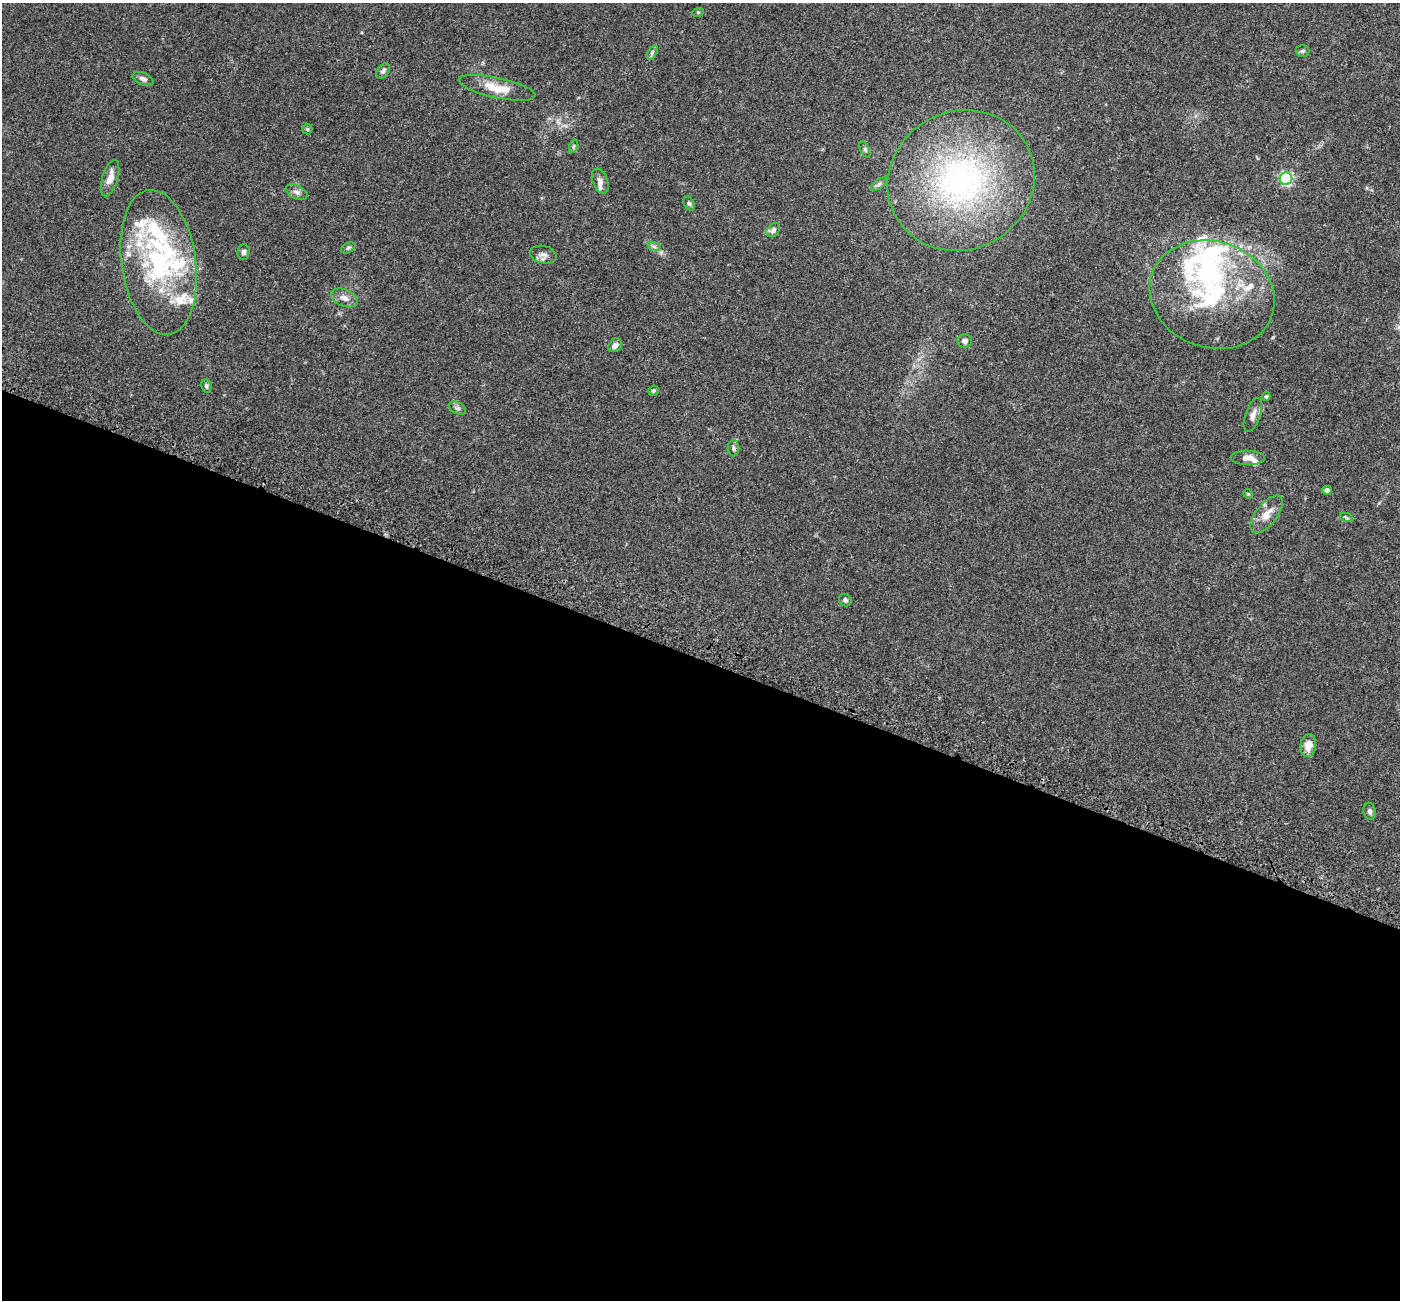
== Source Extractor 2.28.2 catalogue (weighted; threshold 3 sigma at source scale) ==
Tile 14 of 4 x 4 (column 2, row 4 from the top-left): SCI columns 1498-2895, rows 390-1687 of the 5784 x 5909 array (HDU 1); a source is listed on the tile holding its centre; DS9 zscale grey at full resolution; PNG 1402 x 1302 px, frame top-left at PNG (2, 3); each listed source drawn as its Kron ellipse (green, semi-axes under 4 px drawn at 4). Shown black and unused: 49% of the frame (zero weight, under 3 of 5 exposures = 6% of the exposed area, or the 3 px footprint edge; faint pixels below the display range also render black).
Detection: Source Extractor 2.28.2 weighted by HDU 2 'WHT'; one run over the whole footprint, this tile lists its part. Background 0.0306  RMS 0.0029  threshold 0.0129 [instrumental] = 3 sigma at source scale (4.5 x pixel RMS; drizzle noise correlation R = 1.50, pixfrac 1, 0.0396/0.0396 arcsec/px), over >= 5 px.
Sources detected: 55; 1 inside a brighter object's white glare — neither listed nor drawn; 14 inside a brighter listed object's ellipse — not listed separately; the other 40 listed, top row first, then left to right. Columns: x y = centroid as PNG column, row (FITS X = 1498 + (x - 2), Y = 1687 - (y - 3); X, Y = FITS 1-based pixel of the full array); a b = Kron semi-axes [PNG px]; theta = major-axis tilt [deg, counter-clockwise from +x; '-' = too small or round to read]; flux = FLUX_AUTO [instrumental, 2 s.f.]
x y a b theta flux
698 12 6 3 18 0.27
1302 51 7 6 - 0.48
652 53 8 4 59 0.54
383 71 8 5 51 0.72
143 79 11 6 -23 0.96
497 88 39 10 -12 5.7
307 129 5 5 - 0.34
574 146 6 4 71 0.4
865 150 8 4 -64 0.48
110 178 19 7 73 2.4
1286 179 6 6 - 42
961 180 75 69 29 75
600 181 13 7 -69 1.2
879 184 9 4 36 0.54
297 192 11 6 -25 1.1
689 203 7 5 -62 0.59
773 230 8 6 48 0.87
654 246 7 4 -20 0.53
348 248 7 5 29 0.46
243 252 8 6 84 0.78
543 255 13 8 -14 1.4
159 262 73 37 -82 42
1212 295 63 53 -20 36
344 298 14 8 -24 1.7
965 341 7 7 - 1
615 345 7 6 - 1.2
206 386 7 5 -77 0.61
653 391 5 5 - 0.47
1266 396 4 4 - 0.39
458 408 9 5 -26 0.71
1253 415 18 7 71 1.5
733 448 8 6 -89 0.6
1248 458 17 7 -1 2
1327 490 4 4 - 0.71
1248 494 5 4 - 0.27
1267 514 22 10 52 3.1
1347 518 7 4 -19 0.41
845 600 6 6 - 0.6
1308 745 11 8 80 3.1
1370 811 8 6 -78 0.73